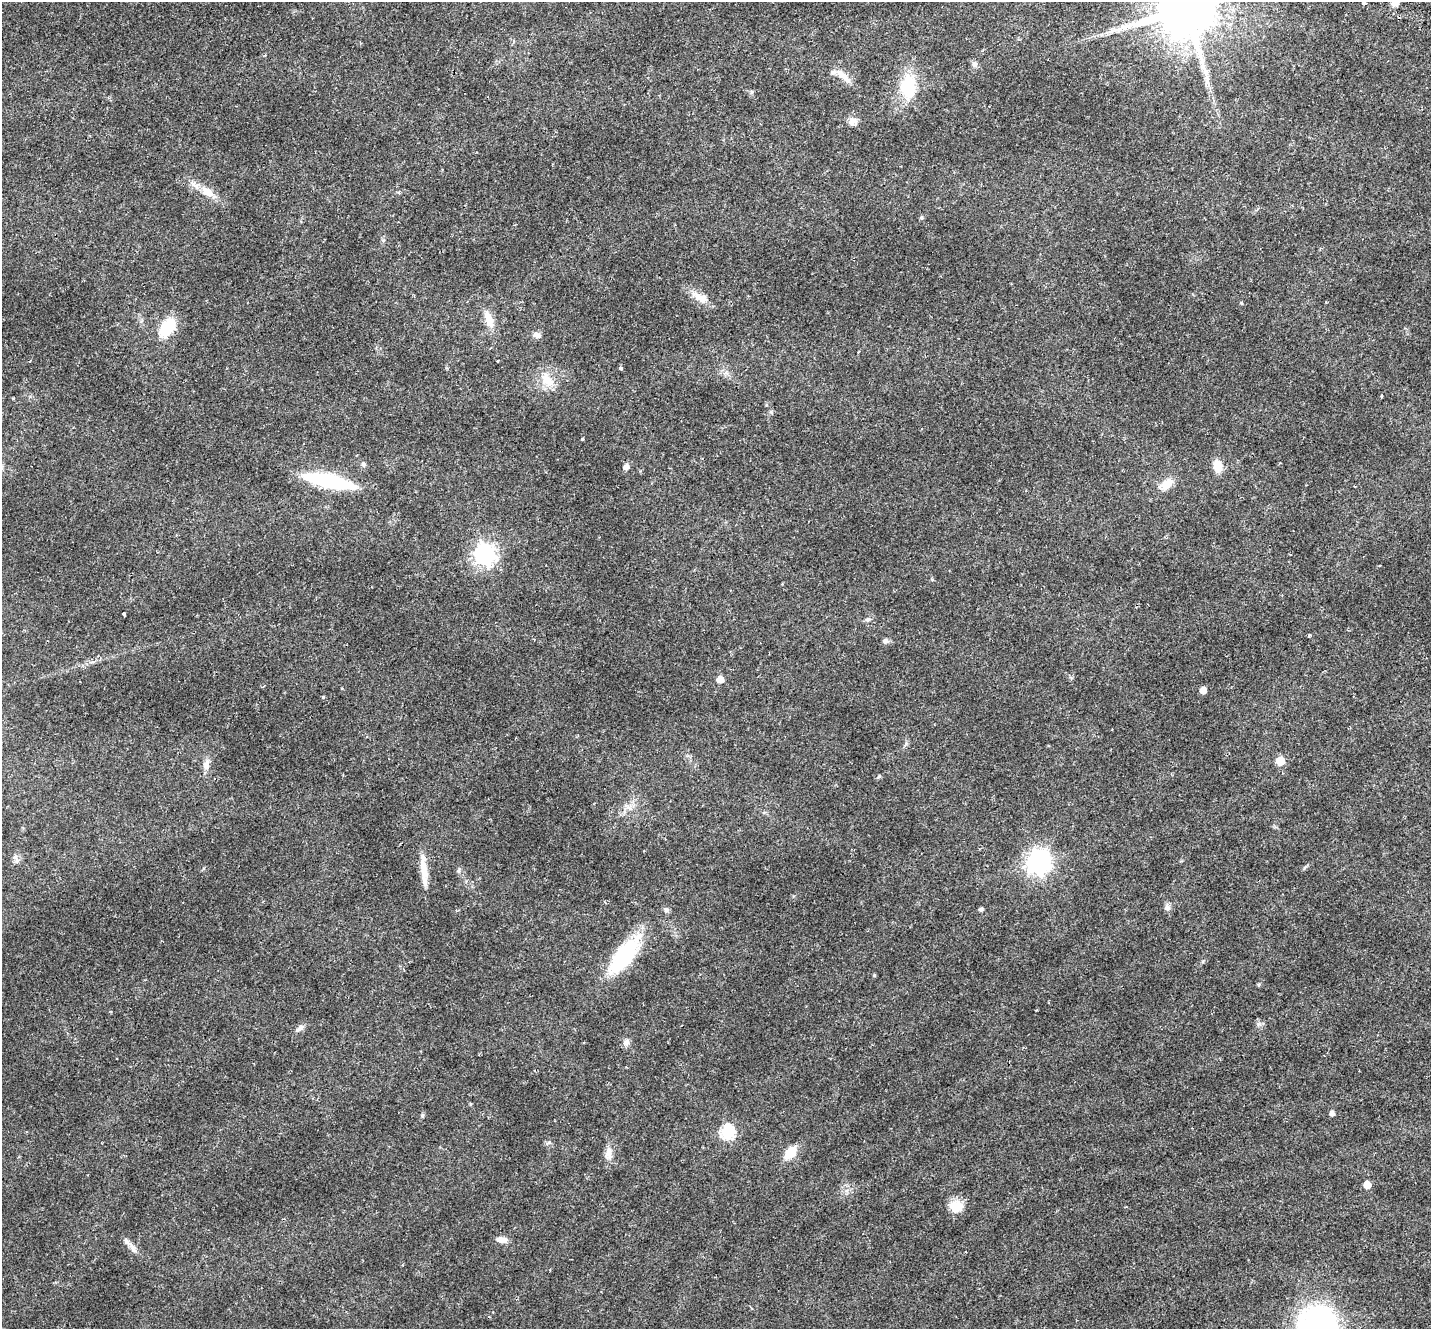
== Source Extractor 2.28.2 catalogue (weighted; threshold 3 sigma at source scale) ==
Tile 10 of 4 x 4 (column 2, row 3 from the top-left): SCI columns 1500-2928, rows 1621-2947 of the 5863 x 5958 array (HDU 1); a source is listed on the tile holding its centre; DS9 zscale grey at full resolution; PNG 1433 x 1331 px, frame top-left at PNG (2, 2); no overlay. Shown black and unused: <1% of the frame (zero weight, under 2 of 3 exposures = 5% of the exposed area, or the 3 px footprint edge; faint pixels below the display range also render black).
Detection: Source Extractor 2.28.2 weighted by HDU 2 'WHT'; one run over the whole footprint, this tile lists its part. Background 0.0194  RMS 0.0032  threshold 0.0146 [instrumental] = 3 sigma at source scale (4.5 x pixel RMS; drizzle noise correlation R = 1.50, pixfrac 1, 0.0396/0.0396 arcsec/px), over >= 5 px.
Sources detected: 64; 1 inside a brighter object's white glare — not listed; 3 inside a brighter listed object's ellipse — not listed separately; the other 60 listed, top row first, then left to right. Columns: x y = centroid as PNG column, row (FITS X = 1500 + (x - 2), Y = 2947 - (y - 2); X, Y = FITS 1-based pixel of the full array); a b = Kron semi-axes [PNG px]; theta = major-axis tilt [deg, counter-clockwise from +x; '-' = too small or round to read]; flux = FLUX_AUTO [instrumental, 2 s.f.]
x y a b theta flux
1364 3 3 3 - 2
1395 3 10 6 29 1.6
1186 9 17 16 - 2700
975 64 7 6 - 0.77
843 76 23 8 -42 3.1
908 87 33 20 86 13
752 92 6 4 90 0.42
852 121 11 10 - 1.8
207 192 19 10 -30 3.8
921 217 5 3 - 0.35
701 298 19 10 -23 3.5
1241 303 4 4 - 0.28
489 319 24 10 -71 3.8
167 327 17 11 53 13
537 335 11 7 -19 1.2
30 361 4 2 - 0.2
498 361 3 3 - 0.52
621 368 3 3 - 0.8
547 380 22 14 -59 5
1382 396 4 3 - 0.46
13 398 3 3 - 0.28
771 412 7 4 -46 0.41
582 439 3 3 - 0.41
363 464 7 6 - 0.69
626 466 5 5 - 1.7
1218 466 12 9 -76 4.8
328 481 40 9 -12 39
1166 484 21 11 34 3.5
484 554 8 8 - 150
124 614 4 3 - 0.76
867 619 6 4 -18 0.48
1309 635 4 3 - 0.34
885 641 8 6 -12 0.86
720 679 5 5 - 3.3
1203 690 5 5 - 2.9
323 697 5 4 - 0.32
1280 761 5 5 - 8.4
206 764 15 8 74 1.9
879 776 6 3 71 0.33
15 857 7 5 -41 0.77
1037 863 8 8 - 200
424 869 41 8 -85 4.7
1167 907 9 8 - 1.1
981 909 4 4 - 0.71
625 955 52 19 52 22
874 975 5 4 - 0.27
1258 984 4 4 - 0.45
300 1028 11 6 47 1.2
626 1042 10 7 57 1.1
1332 1113 4 4 - 1.2
422 1116 6 4 1 0.39
727 1132 6 6 - 41
548 1143 9 4 22 0.57
609 1153 16 8 83 2.2
790 1153 14 9 49 5.8
1367 1184 5 5 - 4.2
956 1206 16 15 - 4.5
502 1240 14 7 -5 1.7
133 1248 13 6 -60 1.4
550 1270 3 2 - 0.32
Isophote crosses this tile's border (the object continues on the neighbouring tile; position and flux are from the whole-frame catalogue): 3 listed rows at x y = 1364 3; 1395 3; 1186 9
Unlisted compact peaks at least as high as the median listed source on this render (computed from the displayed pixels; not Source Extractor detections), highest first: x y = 383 240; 1304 868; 1259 1024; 1203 961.